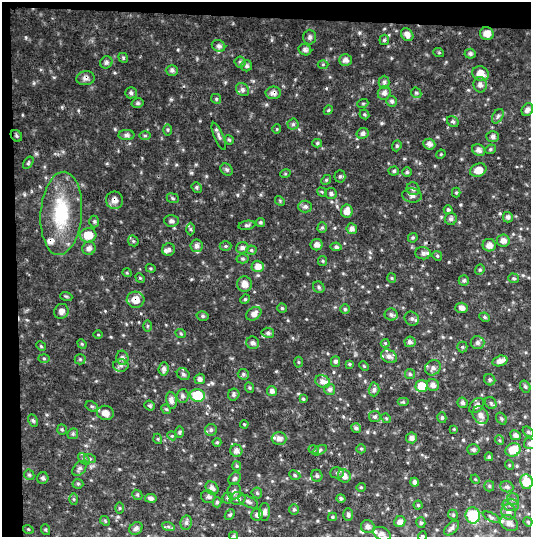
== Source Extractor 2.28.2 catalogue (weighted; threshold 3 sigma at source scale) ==
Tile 1 of 2 x 2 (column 1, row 1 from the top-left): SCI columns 32-560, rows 536-1070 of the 1121 x 1070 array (HDU 1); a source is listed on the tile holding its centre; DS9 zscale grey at full resolution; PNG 533 x 539 px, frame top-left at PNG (2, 2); each listed source drawn as its Kron ellipse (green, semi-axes under 4 px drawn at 4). Shown black and unused: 6% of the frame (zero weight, under 3 of 4 exposures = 2% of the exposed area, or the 3 px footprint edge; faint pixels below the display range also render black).
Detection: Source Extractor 2.28.2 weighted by HDU 2 'WHT'; one run over the whole footprint, this tile lists its part. Background 0.0513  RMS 0.0095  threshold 0.0426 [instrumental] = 3 sigma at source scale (4.5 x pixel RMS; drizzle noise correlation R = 1.50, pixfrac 1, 0.0396/0.0396 arcsec/px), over >= 5 px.
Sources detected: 267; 11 inside a brighter listed object's ellipse — not listed separately; the other 256 listed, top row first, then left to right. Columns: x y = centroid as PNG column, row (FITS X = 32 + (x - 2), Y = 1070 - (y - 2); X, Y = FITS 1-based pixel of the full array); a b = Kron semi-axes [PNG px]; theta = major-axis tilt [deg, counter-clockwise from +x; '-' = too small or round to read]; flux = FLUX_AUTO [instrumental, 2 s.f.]
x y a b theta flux
487 34 7 6 - 7.3
407 35 7 5 -51 4.2
310 37 7 6 - 2.3
384 40 5 5 - 1.3
219 46 7 5 -26 2.6
305 50 6 5 - 2.9
439 53 5 3 - 0.87
470 54 5 5 - 2.1
123 58 5 4 - 1.2
345 60 6 5 - 3.8
106 62 6 6 - 2
240 62 5 5 - 1.7
323 64 5 3 - 0.92
247 66 5 5 - 2
172 70 6 5 - 2.3
481 74 8 7 - 8.9
86 78 9 7 7 3.7
384 82 6 5 - 2.2
480 85 8 6 -79 3.2
242 90 7 6 - 2.5
131 93 6 5 - 2.3
273 93 7 6 - 4.4
384 93 7 6 - 3.5
416 93 5 4 - 1.4
216 99 5 4 - 1.4
392 101 6 5 - 2.1
138 103 6 4 14 1.7
363 103 5 3 - 0.95
328 110 5 4 - 1.1
527 110 7 5 58 3
364 114 5 4 - 1.2
498 116 8 5 60 2
453 121 6 5 - 1.6
293 124 5 5 - 1.8
277 129 5 3 - 0.67
168 130 6 4 90 1.3
363 133 6 5 - 2.7
126 135 8 5 -1 2.8
145 135 6 4 0 1.2
16 136 6 5 - 1.5
219 136 14 5 -67 2.9
493 137 6 5 - 2.5
229 140 5 4 - 1.1
317 143 5 4 - 1.2
429 144 6 5 - 3.2
397 146 5 4 - 1.4
490 149 5 4 - 1.4
479 150 7 5 -29 3.3
441 154 5 4 - 0.87
28 163 7 3 55 1.1
227 170 7 5 -43 2.1
478 170 8 6 22 8.7
394 171 5 4 - 1.5
407 172 4 4 - 1.5
285 174 5 3 - 0.88
340 176 6 5 - 1.7
326 180 5 4 - 1.2
197 187 5 4 - 1.5
413 189 7 6 - 2.9
322 192 5 4 - 1.1
456 193 5 4 - 1.1
331 194 6 5 - 2.3
412 196 10 7 -9 3.6
173 198 6 4 -22 1.4
114 200 9 8 - 5.8
280 201 5 4 - 1
305 207 7 6 - 2.4
448 210 4 4 - 1.5
347 211 6 6 - 7.2
61 213 41 20 86 55
508 217 5 5 - 2.5
451 219 6 6 - 2.6
94 221 6 5 - 1.5
171 221 7 6 - 2.7
260 222 4 4 - 1.5
247 225 8 4 9 1.9
322 227 5 4 - 1.7
190 229 6 4 -89 1.3
352 229 5 5 - 4
88 235 8 7 - 19
413 238 5 4 - 1.2
133 241 6 5 - 1.4
503 241 6 6 - 5.1
317 245 6 5 - 3.8
489 245 6 6 - 6
196 246 6 6 - 3.2
225 246 6 5 - 1.4
336 247 5 4 - 2
89 248 7 6 - 3.7
242 248 6 5 - 3.3
169 249 6 6 - 2.4
251 250 5 4 - 1.3
423 253 8 6 -4 2.6
437 256 5 4 - 1.2
243 259 6 4 -2 1.5
323 261 5 4 - 1.1
258 266 6 5 - 6.7
151 268 5 4 - 1
480 270 5 4 - 1.3
127 273 5 3 - 0.98
140 278 5 4 - 1.2
392 278 5 4 - 1
514 278 5 5 - 1.4
464 280 5 5 - 1.9
245 284 8 7 - 6
319 287 6 5 - 1.7
66 296 6 3 -19 1.1
245 299 5 4 - 1.3
136 300 9 8 - 8.8
282 308 4 4 - 1.4
462 308 6 5 - 4.3
345 309 4 4 - 1.5
61 311 7 7 - 3.9
254 314 8 6 34 4.9
391 314 6 6 - 2.5
203 316 6 4 -17 1.7
485 317 5 4 - 1.4
412 319 7 6 - 2.6
147 326 6 4 90 1.2
268 333 6 5 - 2.2
181 334 5 3 - 1
98 335 5 3 - 0.77
410 342 5 5 - 3.2
253 343 6 6 - 3.1
385 343 4 4 - 0.98
478 343 7 6 - 3.2
82 344 5 4 - 0.98
41 346 5 4 - 1.1
462 347 5 5 - 1.3
389 356 8 6 -30 3.9
44 358 6 4 -2 1.2
122 358 7 6 - 3.1
80 359 5 5 - 1.3
336 361 5 4 - 2.7
500 361 8 5 16 5.2
298 362 5 3 - 0.94
349 364 4 3 - 1.3
121 365 7 6 - 3
364 366 5 3 - 0.85
433 368 8 7 - 3.3
164 369 7 5 83 3.1
183 374 7 5 -33 2.2
243 374 5 5 - 1.7
410 374 5 5 - 1.4
200 379 5 5 - 2.7
490 380 6 5 - 2
323 382 7 6 - 4.9
433 385 6 6 - 4.1
422 386 6 6 - 19
525 386 6 5 - 1.7
250 388 5 3 - 1.1
329 389 5 5 - 2.8
374 389 7 5 88 2.3
272 391 5 5 - 3.1
197 395 7 6 - 34
234 395 6 5 - 2.1
182 396 7 6 - 2.3
303 399 4 4 - 1.2
171 400 8 5 -79 4
403 402 6 4 0 1.2
462 403 5 5 - 2.7
491 403 7 5 -49 2
92 406 6 5 - 1.7
150 406 5 4 - 1.7
476 406 9 6 47 3.5
166 409 5 4 - 1.2
105 413 8 7 - 7.3
481 415 9 7 -60 4.8
375 417 6 5 - 2
386 418 5 4 - 1.1
442 418 5 4 - 1.5
501 419 6 4 -56 1.4
33 420 6 4 -63 1.7
244 424 4 3 - 0.79
356 428 5 4 - 2.3
62 429 5 5 - 1.3
454 429 4 4 - 0.73
211 430 6 6 - 1.8
180 432 6 4 88 1.1
528 432 6 4 -37 1.5
73 434 6 5 - 1.5
515 435 5 4 - 3.6
172 436 4 3 - 0.86
411 438 5 5 - 3.7
158 439 5 3 - 0.84
279 439 7 6 - 5.1
499 440 5 3 - 0.98
217 442 4 4 - 1.1
530 443 6 5 - 2.6
361 449 5 4 - 1.2
473 449 6 5 - 2.5
314 450 5 3 - 1
320 450 8 4 28 1.6
513 450 8 6 27 16
236 451 6 6 - 4.3
489 457 4 3 - 1.2
84 459 7 4 -45 1.9
90 459 6 4 -18 1.2
509 465 5 3 - 0.76
237 466 5 4 - 1.1
79 469 8 6 50 2.6
337 473 7 5 3 1.7
29 475 6 4 -43 1.3
295 475 6 4 -24 1.4
317 476 6 5 - 1.7
344 476 7 6 - 5.8
43 478 6 5 - 2
235 478 7 5 44 2
475 479 5 4 - 0.87
415 482 4 4 - 2.6
526 482 7 6 - 15
78 484 5 5 - 1.3
489 486 5 5 - 1.2
361 487 5 4 - 1.1
507 487 7 5 -22 2.1
212 488 7 6 - 3.6
234 491 8 7 - 3
257 493 5 5 - 1.5
137 495 5 4 - 1.2
208 497 7 6 - 2.6
151 498 6 4 -8 2.9
228 498 5 5 - 1.4
341 498 4 4 - 2.2
74 499 6 4 -89 1.3
238 499 8 6 5 3.5
513 499 6 6 - 1.9
217 502 5 4 - 1.5
248 502 11 5 -28 2.8
418 505 4 4 - 1.3
511 505 8 6 -13 3
119 508 6 4 90 1
294 509 5 4 - 1.5
265 512 9 5 85 3.3
509 512 7 7 - 3.4
230 515 6 4 48 1.5
257 515 6 5 - 3.1
348 515 6 4 90 2.2
453 515 5 4 - 1.2
473 515 8 7 - 42
332 517 4 4 - 1.1
491 517 9 4 -26 1.7
105 521 5 4 - 1.1
400 522 6 5 - 3.8
528 522 5 4 - 1
186 523 7 5 79 2.5
421 523 5 4 - 1.5
509 523 9 7 -32 4.9
168 526 6 4 -19 1.5
368 527 7 6 - 3.9
136 528 7 6 - 3.2
452 528 9 5 43 2.7
28 529 5 3 - 0.84
46 530 5 3 - 1
382 534 9 6 -25 3.9
234 536 4 4 - 1.3
422 536 4 4 - 1.1
Overlapping masked pixels (flux is a lower limit): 4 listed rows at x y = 86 78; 273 93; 114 200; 136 300
Isophote crosses this tile's border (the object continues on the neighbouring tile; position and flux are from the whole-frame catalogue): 4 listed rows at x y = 530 443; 382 534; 234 536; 422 536